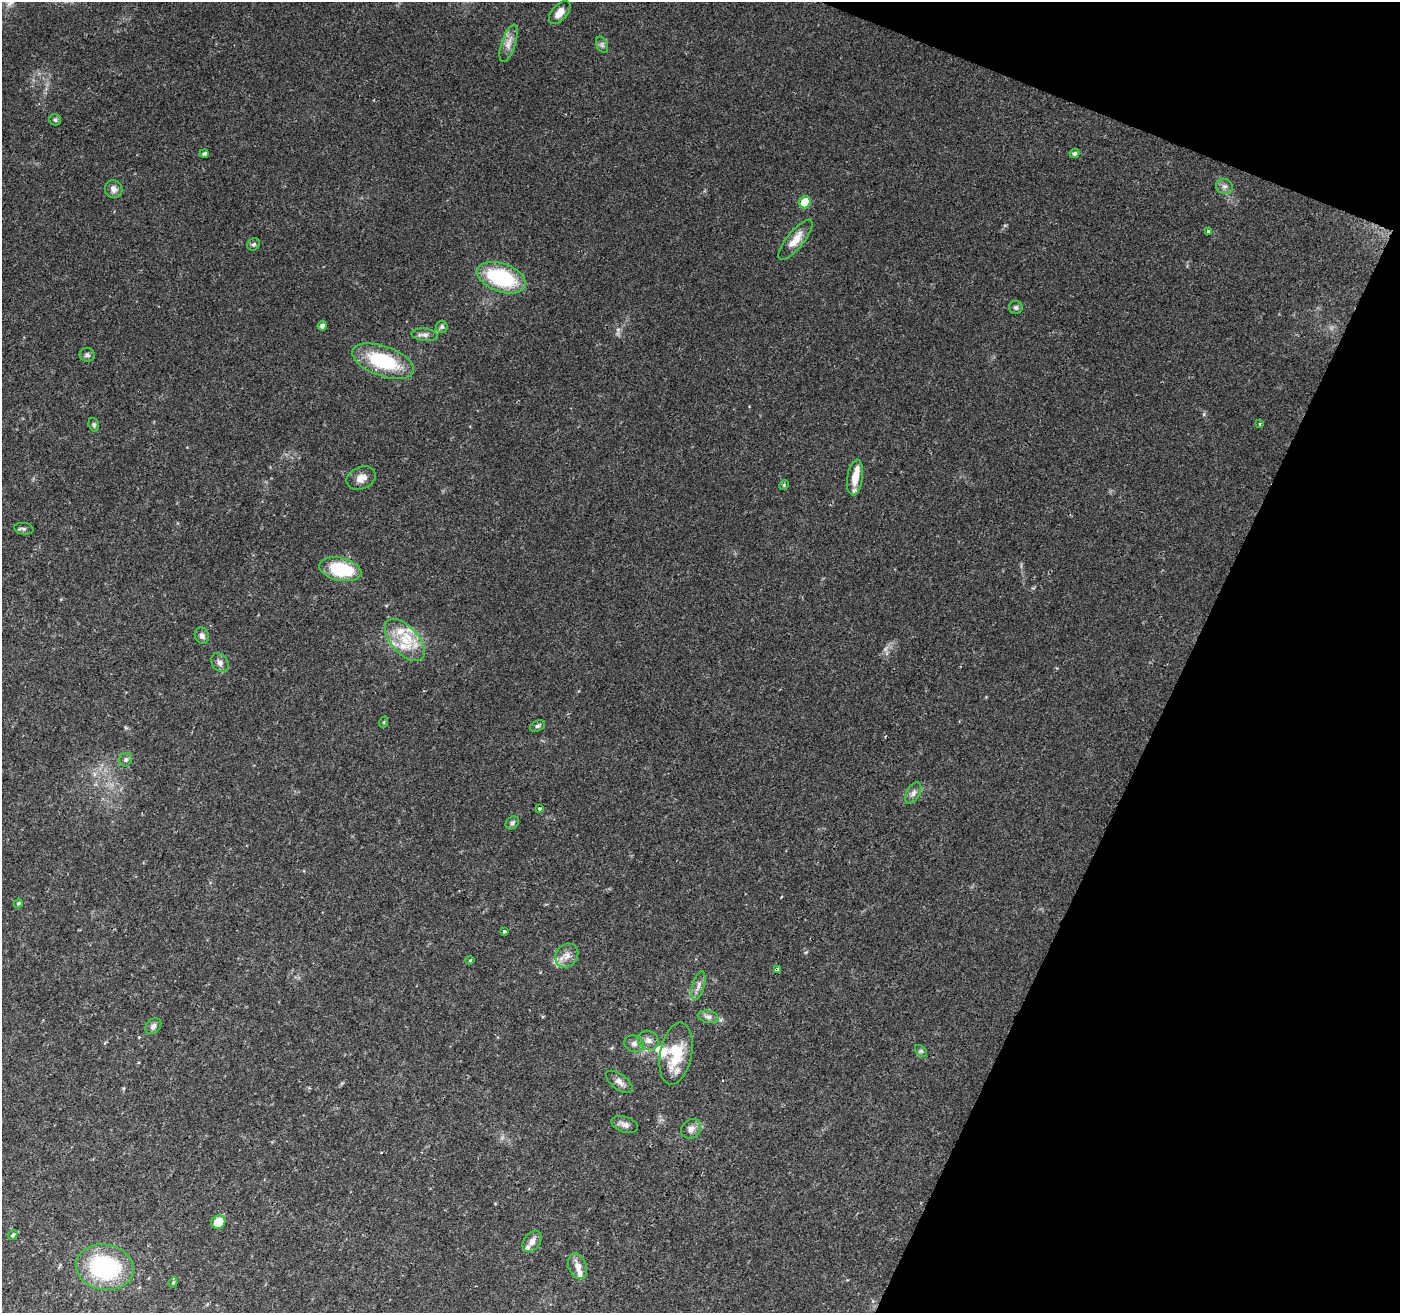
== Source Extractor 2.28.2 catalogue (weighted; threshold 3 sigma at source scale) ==
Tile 8 of 4 x 4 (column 4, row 2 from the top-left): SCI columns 4201-5598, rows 2895-4205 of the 5598 x 5724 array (HDU 1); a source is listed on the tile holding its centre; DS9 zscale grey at full resolution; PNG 1402 x 1315 px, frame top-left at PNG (2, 2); each listed source drawn as its Kron ellipse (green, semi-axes under 4 px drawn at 4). Shown black and unused: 19% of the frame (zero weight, under 2 of 3 exposures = <1% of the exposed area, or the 3 px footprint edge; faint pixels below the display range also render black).
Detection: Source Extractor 2.28.2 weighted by HDU 2 'WHT'; one run over the whole footprint, this tile lists its part. Background 0.0581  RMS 0.0063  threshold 0.0284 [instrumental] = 3 sigma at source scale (4.5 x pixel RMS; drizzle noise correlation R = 1.50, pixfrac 1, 0.0396/0.0396 arcsec/px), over >= 5 px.
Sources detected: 65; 1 too faint to see at this stretch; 1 cosmic-ray / hot-pixel residue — neither listed nor drawn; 7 inside a brighter listed object's ellipse — not listed separately; the other 56 listed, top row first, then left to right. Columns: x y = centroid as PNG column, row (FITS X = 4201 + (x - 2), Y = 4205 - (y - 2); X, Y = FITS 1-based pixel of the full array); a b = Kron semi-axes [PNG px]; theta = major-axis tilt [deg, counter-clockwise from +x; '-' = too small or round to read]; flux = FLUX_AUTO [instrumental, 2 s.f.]
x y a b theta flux
560 12 14 7 48 6.1
509 43 19 7 72 5
602 45 9 5 -65 1.7
55 120 6 5 - 1.1
204 153 4 3 - 1.7
1074 153 5 4 - 1.8
1224 186 8 7 - 2.3
114 189 9 8 - 3.5
805 202 6 5 - 19
1208 231 4 3 - 3.3
795 240 25 8 51 8.9
254 244 6 5 - 1.3
501 278 25 14 -20 49
1016 307 6 6 - 1.5
322 326 5 4 - 2.5
442 327 6 6 - 1.3
425 335 13 6 -6 2.6
87 355 7 7 - 1.5
383 361 32 15 -20 41
1259 424 4 3 - 0.81
94 425 7 5 -71 1.2
361 478 15 11 23 5.4
855 478 18 7 81 8.6
784 485 5 3 - 0.79
24 529 10 6 -6 1.3
340 569 21 11 -12 33
202 636 8 7 - 2.7
405 640 26 13 -48 18
220 663 10 8 -52 2.7
384 722 6 3 72 0.67
537 726 8 5 26 1.4
126 760 7 6 - 1.9
913 793 11 6 61 2.7
539 809 3 3 - 1.2
512 823 7 6 - 1.6
18 903 5 3 - 0.93
504 931 3 3 - 1.5
567 955 13 10 52 5.3
470 960 4 4 - 0.65
777 969 4 3 - 66
698 986 15 6 74 3.3
708 1017 10 6 -12 2.7
153 1026 9 6 45 2.3
648 1040 11 9 -28 4
634 1044 10 8 -18 2.7
921 1051 7 4 -44 1.1
676 1053 31 16 79 24
619 1082 15 7 -36 3.7
625 1124 13 7 -19 3.2
691 1129 11 9 40 3.8
218 1222 7 6 - 10
13 1235 5 4 - 1.2
532 1241 12 8 56 3.9
578 1266 13 9 -71 5.4
105 1267 29 22 -10 66
173 1282 5 4 - 0.82
Overlapping masked pixels (flux is a lower limit): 1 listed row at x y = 777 969